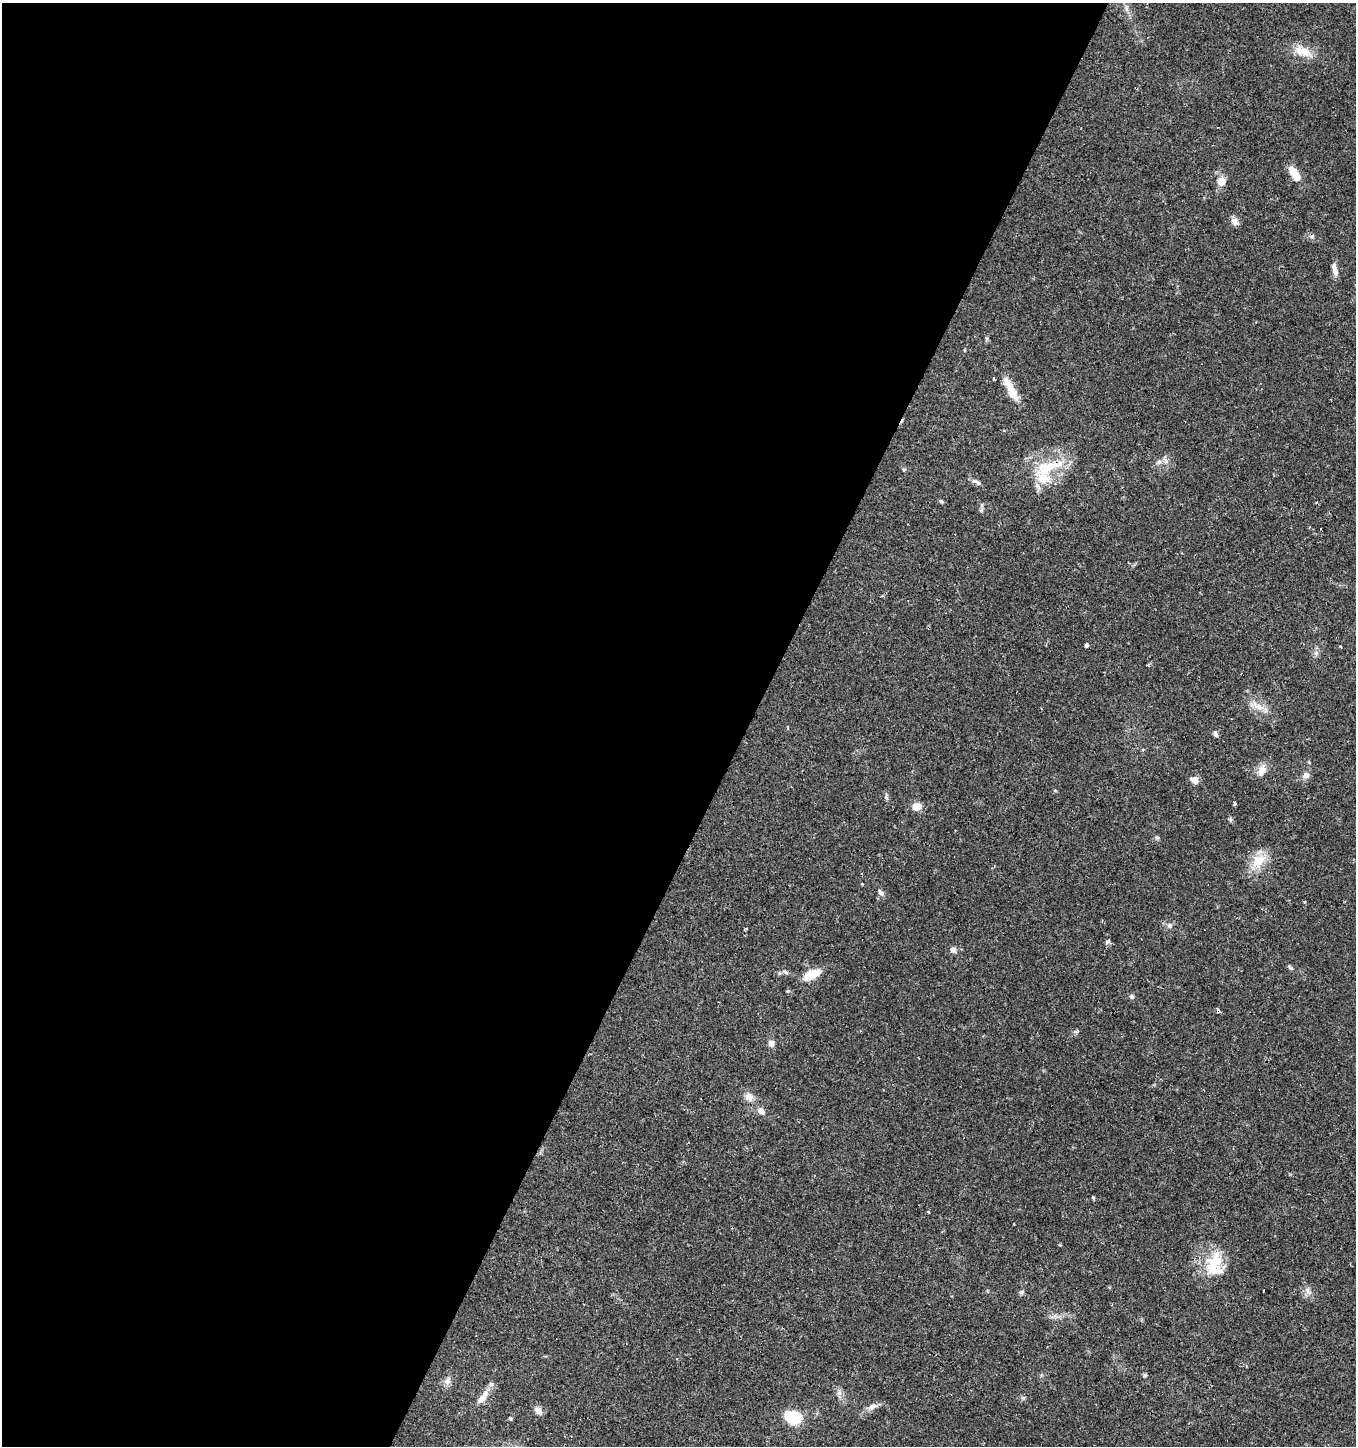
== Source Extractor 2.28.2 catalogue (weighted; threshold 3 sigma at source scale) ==
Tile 5 of 4 x 4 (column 1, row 2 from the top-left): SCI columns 261-1614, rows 2887-4330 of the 5870 x 5777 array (HDU 1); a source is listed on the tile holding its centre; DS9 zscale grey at full resolution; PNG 1358 x 1448 px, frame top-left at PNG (2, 3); no overlay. Shown black and unused: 55% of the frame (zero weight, under 2 of 3 exposures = <1% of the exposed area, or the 3 px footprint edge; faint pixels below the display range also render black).
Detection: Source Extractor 2.28.2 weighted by HDU 2 'WHT'; one run over the whole footprint, this tile lists its part. Background 0.0673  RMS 0.0052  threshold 0.0236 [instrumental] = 3 sigma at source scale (4.5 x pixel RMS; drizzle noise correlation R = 1.50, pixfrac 1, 0.0396/0.0396 arcsec/px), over >= 5 px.
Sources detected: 60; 4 cosmic-ray / hot-pixel residue — not listed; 5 inside a brighter listed object's ellipse — not listed separately; the other 51 listed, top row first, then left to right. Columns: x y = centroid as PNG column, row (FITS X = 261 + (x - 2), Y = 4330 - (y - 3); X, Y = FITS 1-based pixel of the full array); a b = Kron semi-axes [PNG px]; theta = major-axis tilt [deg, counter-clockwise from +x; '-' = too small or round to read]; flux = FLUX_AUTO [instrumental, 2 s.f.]
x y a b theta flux
1303 51 26 12 -18 8.7
1294 174 18 8 -54 8.2
1221 181 12 9 63 4.3
1234 221 11 9 -59 2.4
1312 236 6 4 18 0.84
1335 271 11 8 -78 2.6
965 350 5 3 - 0.44
993 379 4 2 - 0.78
1012 391 23 9 -61 8.9
1159 462 7 6 - 1.8
904 469 5 3 - 0.55
1043 477 30 17 79 16
978 483 8 6 -28 1.3
941 501 5 5 - 0.7
1321 529 3 2 - 0.65
1086 645 4 4 - 2.2
1148 665 3 3 - 0.9
1259 707 16 8 -27 5
1215 734 8 5 -61 1.2
1261 771 15 10 76 4.5
1306 776 10 7 11 2.3
1194 780 11 7 -29 2.7
1055 791 6 3 -19 0.48
1234 804 3 3 - 5.2
917 806 8 7 - 6.4
1258 861 22 16 46 11
862 884 4 3 - 0.37
880 892 9 6 -57 1.5
1169 926 7 7 - 1.5
1108 941 6 4 45 0.87
953 950 10 8 -16 2
785 972 8 5 -27 1.1
811 974 18 9 25 10
1131 996 6 5 - 1.2
771 1043 8 7 - 2.4
749 1097 11 9 -46 3.7
761 1111 10 7 -50 2.6
1093 1197 5 3 - 0.71
928 1212 3 3 - 0.55
1213 1264 31 20 72 18
1263 1290 3 3 - 1.3
1308 1291 12 5 -59 2.1
1021 1292 6 5 - 0.96
1145 1376 6 4 90 0.73
447 1382 10 8 2 2.6
483 1397 24 8 52 5.7
1023 1398 6 5 - 0.9
872 1407 13 8 35 3
538 1411 13 8 -43 2.3
793 1417 13 9 -31 25
510 1419 4 4 - 0.7
Unlisted compact peaks at least as high as the median listed source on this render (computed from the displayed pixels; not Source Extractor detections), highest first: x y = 1291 968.